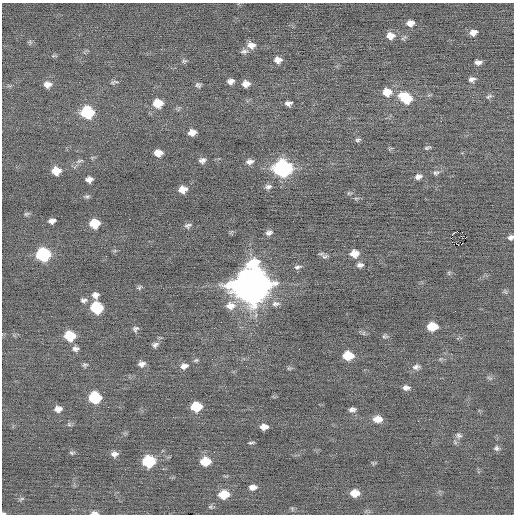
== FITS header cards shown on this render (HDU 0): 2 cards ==
NAXIS1  =                  512 / Axis length
NAXIS2  =                  512 / Axis length

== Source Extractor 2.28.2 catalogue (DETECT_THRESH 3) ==
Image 512 x 512 px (HDU 0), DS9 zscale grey, 1 PNG px = 1 image px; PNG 516 x 516 px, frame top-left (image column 1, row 512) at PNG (2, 3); no overlay
Background -0.0441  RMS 0.68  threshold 2.04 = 3 sigma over >= 5 px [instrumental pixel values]
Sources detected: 105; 1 with non-positive FLUX_AUTO (blend fragments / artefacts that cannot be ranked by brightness) is not listed; the other 104 listed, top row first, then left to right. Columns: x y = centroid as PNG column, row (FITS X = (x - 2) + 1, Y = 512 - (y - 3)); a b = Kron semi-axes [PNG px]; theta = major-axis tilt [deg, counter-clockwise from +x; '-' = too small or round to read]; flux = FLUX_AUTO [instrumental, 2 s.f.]
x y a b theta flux
410 23 9 7 11 290
473 33 8 7 - 260
390 36 10 8 -3 380
404 38 10 4 41 95
30 42 5 5 - 78
251 45 10 8 -14 340
244 51 11 6 12 140
53 56 7 4 19 59
278 60 9 7 2 270
184 61 7 6 - 85
478 62 7 4 2 180
472 79 9 7 15 170
231 81 7 5 11 190
116 82 9 4 -6 98
47 84 9 7 2 290
246 84 7 6 - 310
198 85 7 6 - 110
387 92 10 9 - 590
489 96 10 5 29 100
405 98 13 10 -31 1500
158 103 10 9 - 750
288 103 7 5 11 180
87 112 10 9 - 2600
441 121 2 2 - 68
192 132 7 6 - 310
358 140 8 5 8 94
427 148 8 4 18 82
158 153 7 6 - 390
202 160 7 6 - 180
79 161 12 4 24 130
250 162 9 6 10 200
283 168 10 9 - 11000
56 171 8 7 - 660
436 173 9 7 2 140
418 176 8 6 19 200
89 179 7 5 7 230
268 187 9 6 10 150
183 189 8 6 11 410
349 193 7 4 14 72
87 197 8 4 4 82
356 198 6 4 18 58
26 214 7 5 15 82
52 221 6 5 - 190
95 224 8 7 - 1100
188 225 10 6 18 130
269 233 8 5 18 160
466 237 2 2 - 34
511 237 7 5 32 140
458 245 2 2 - 200
354 253 9 7 9 490
43 254 9 8 - 4800
324 257 9 6 13 120
360 265 8 6 9 150
297 267 10 5 13 130
449 273 6 4 -73 59
251 284 14 13 - 140000
139 287 8 5 33 78
505 292 8 4 -37 73
95 295 8 8 - 200
84 300 10 6 3 140
276 304 12 8 9 220
230 306 14 11 -1 500
97 308 9 8 - 2600
432 326 8 6 -2 1000
135 329 8 7 - 130
364 333 6 4 71 59
70 336 8 8 - 1600
385 336 9 5 -3 90
155 345 9 6 24 160
75 349 8 7 - 160
348 356 8 6 0 1100
440 359 6 4 71 57
196 360 8 5 11 83
142 364 8 6 11 220
85 365 7 6 - 93
184 366 10 7 15 250
416 367 10 6 8 170
289 368 8 4 8 68
490 378 9 4 -31 79
406 388 7 5 -1 180
95 398 8 8 - 2800
196 406 8 7 - 1700
58 409 8 6 4 260
352 409 7 4 5 150
378 419 9 7 0 450
69 424 6 5 - 84
264 427 7 5 4 290
459 436 8 7 - 130
455 442 7 4 -73 73
251 443 6 2 7 71
496 448 7 7 - 120
72 453 7 4 8 76
114 454 8 6 1 210
205 461 9 7 6 1200
149 462 9 7 10 3100
373 463 7 4 -11 55
252 487 8 6 4 230
355 493 9 7 -1 570
223 494 9 7 6 1100
21 499 8 4 27 72
210 507 6 5 - 77
292 509 6 5 - 62
3 513 5 3 - 65
94 513 9 4 -4 200
At the frame edge (FLAGS 8, measured only in part): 3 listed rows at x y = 511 237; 3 513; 94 513
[1 non-positive-flux detection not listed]